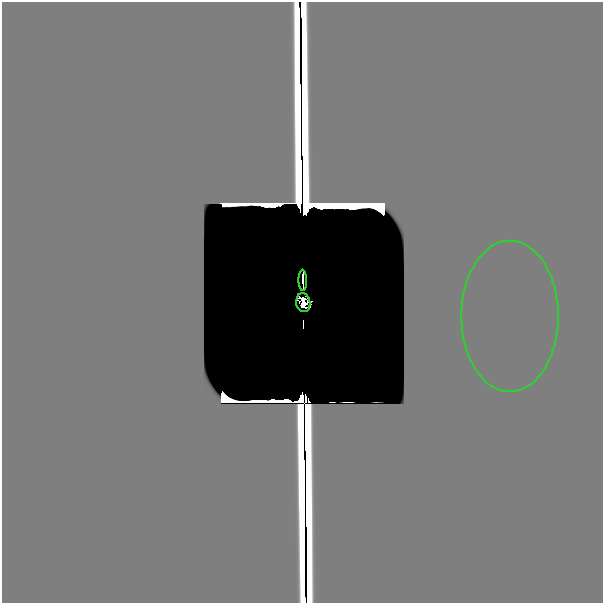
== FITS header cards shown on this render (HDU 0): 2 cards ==
NAXIS1  =                  601
NAXIS2  =                  601

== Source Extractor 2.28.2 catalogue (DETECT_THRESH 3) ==
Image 601 x 601 px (HDU 0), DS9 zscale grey, 1 PNG px = 1 image px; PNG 605 x 605 px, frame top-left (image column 1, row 601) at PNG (2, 2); each listed source drawn as its Kron ellipse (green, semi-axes under 4 px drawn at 4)
Background 1.98e-29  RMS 1.9e-28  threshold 5.74e-28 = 3 sigma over >= 5 px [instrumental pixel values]
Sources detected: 20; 17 with non-positive FLUX_AUTO (blend fragments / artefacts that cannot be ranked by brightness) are neither listed nor drawn; the other 3 listed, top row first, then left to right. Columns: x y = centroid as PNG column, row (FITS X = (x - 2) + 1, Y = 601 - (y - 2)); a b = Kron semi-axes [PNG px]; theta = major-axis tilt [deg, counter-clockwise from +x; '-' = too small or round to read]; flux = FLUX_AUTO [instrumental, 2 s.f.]
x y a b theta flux
303 280 10 2 -88 3.3e-04
303 303 9 7 -81 6.1e-01
510 316 75 48 90 2.4e-05
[17 non-positive-flux detections neither listed nor drawn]